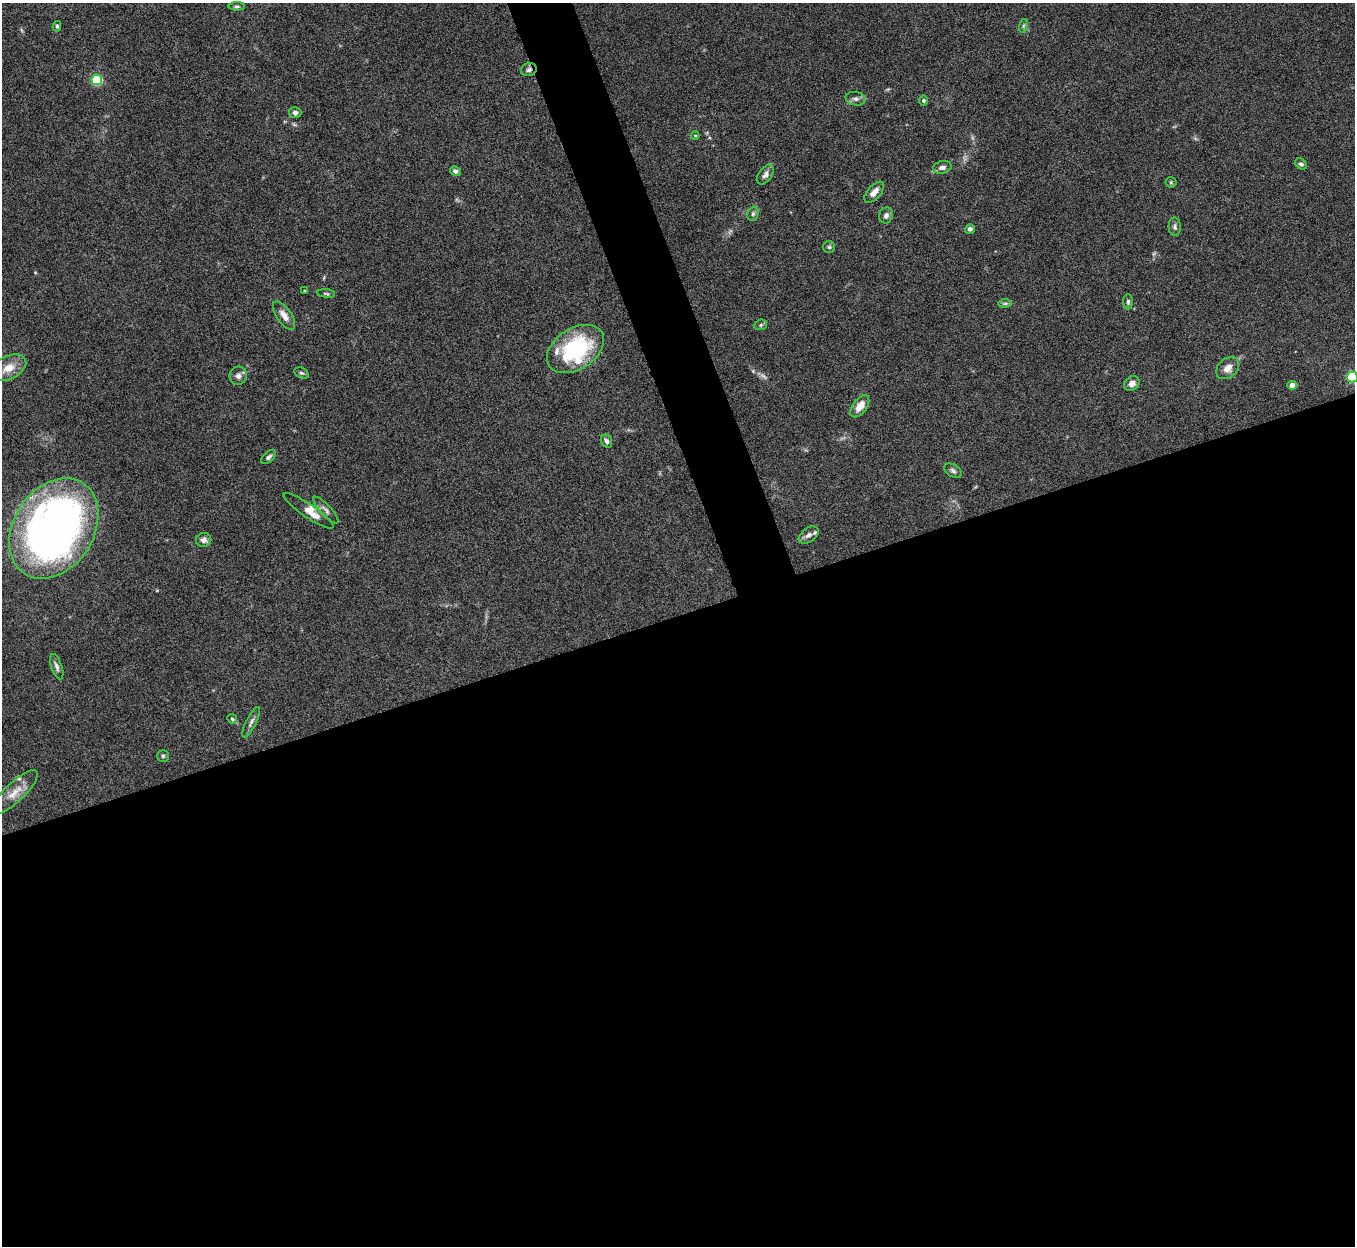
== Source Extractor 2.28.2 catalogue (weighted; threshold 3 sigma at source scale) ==
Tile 15 of 4 x 4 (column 3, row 4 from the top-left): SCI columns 2710-4062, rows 152-1395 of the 5419 x 5403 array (HDU 1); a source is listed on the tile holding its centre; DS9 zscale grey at full resolution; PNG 1357 x 1248 px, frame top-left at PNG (2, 3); each listed source drawn as its Kron ellipse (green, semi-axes under 4 px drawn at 4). Shown black and unused: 53% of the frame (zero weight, under 8 of 15 exposures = <1% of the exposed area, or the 3 px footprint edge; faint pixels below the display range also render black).
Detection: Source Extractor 2.28.2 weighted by HDU 2 'WHT'; one run over the whole footprint, this tile lists its part. Background 0.163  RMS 0.0048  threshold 0.0196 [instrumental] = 3 sigma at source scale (4.09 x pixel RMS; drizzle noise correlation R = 1.36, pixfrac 0.8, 0.05/0.05 arcsec/px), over >= 5 px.
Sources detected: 54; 1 too faint to see at this stretch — neither listed nor drawn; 5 inside a brighter listed object's ellipse — not listed separately; the other 48 listed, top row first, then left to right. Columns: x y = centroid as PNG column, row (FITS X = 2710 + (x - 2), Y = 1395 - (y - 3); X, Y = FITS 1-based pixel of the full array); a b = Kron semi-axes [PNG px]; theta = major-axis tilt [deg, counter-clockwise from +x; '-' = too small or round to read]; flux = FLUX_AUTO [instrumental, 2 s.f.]
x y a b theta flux
237 6 8 4 0 0.79
57 26 5 4 - 0.72
1023 26 7 4 72 0.79
529 70 8 6 19 1.4
97 80 5 5 - 31
855 99 10 6 -10 1.5
923 101 5 4 - 0.87
295 113 6 5 - 1.2
695 136 4 3 - 0.35
1301 164 6 5 - 1
942 167 9 6 14 1.9
456 171 6 4 -29 1.2
765 174 11 6 54 1.9
1171 182 5 5 - 0.55
874 192 13 6 48 3.2
753 214 7 5 68 0.97
886 215 8 7 - 1.7
1175 227 9 6 -86 1.2
970 229 5 4 - 1.2
829 247 6 6 - 0.77
305 291 3 3 - 0.48
326 293 9 3 -6 0.64
1128 302 7 5 -89 0.87
1005 303 7 4 0 0.8
284 315 16 7 -55 3.5
761 325 6 5 - 0.76
575 349 31 20 33 40
9 368 19 11 27 6.4
1228 368 13 9 41 3.5
301 373 8 5 -25 0.83
238 376 9 8 - 2
1352 377 5 5 - 37
1132 383 8 7 - 2.3
1292 385 4 4 - 3.8
860 406 13 7 53 4.8
607 441 7 5 -64 1.3
269 457 8 5 41 1.1
953 471 9 6 -33 1.3
326 510 17 5 -47 1.8
309 511 29 6 -34 4.8
54 529 54 40 57 280
809 535 11 6 36 2
204 540 8 7 - 2
57 667 13 5 -71 1.6
232 719 5 4 - 0.69
251 722 17 5 64 1.8
163 756 6 5 - 0.73
15 792 31 9 43 6.5
Overlapping masked pixels (flux is a lower limit): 1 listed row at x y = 529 70
Isophote crosses this tile's border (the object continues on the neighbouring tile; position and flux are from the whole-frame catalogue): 2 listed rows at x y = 1352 377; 54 529